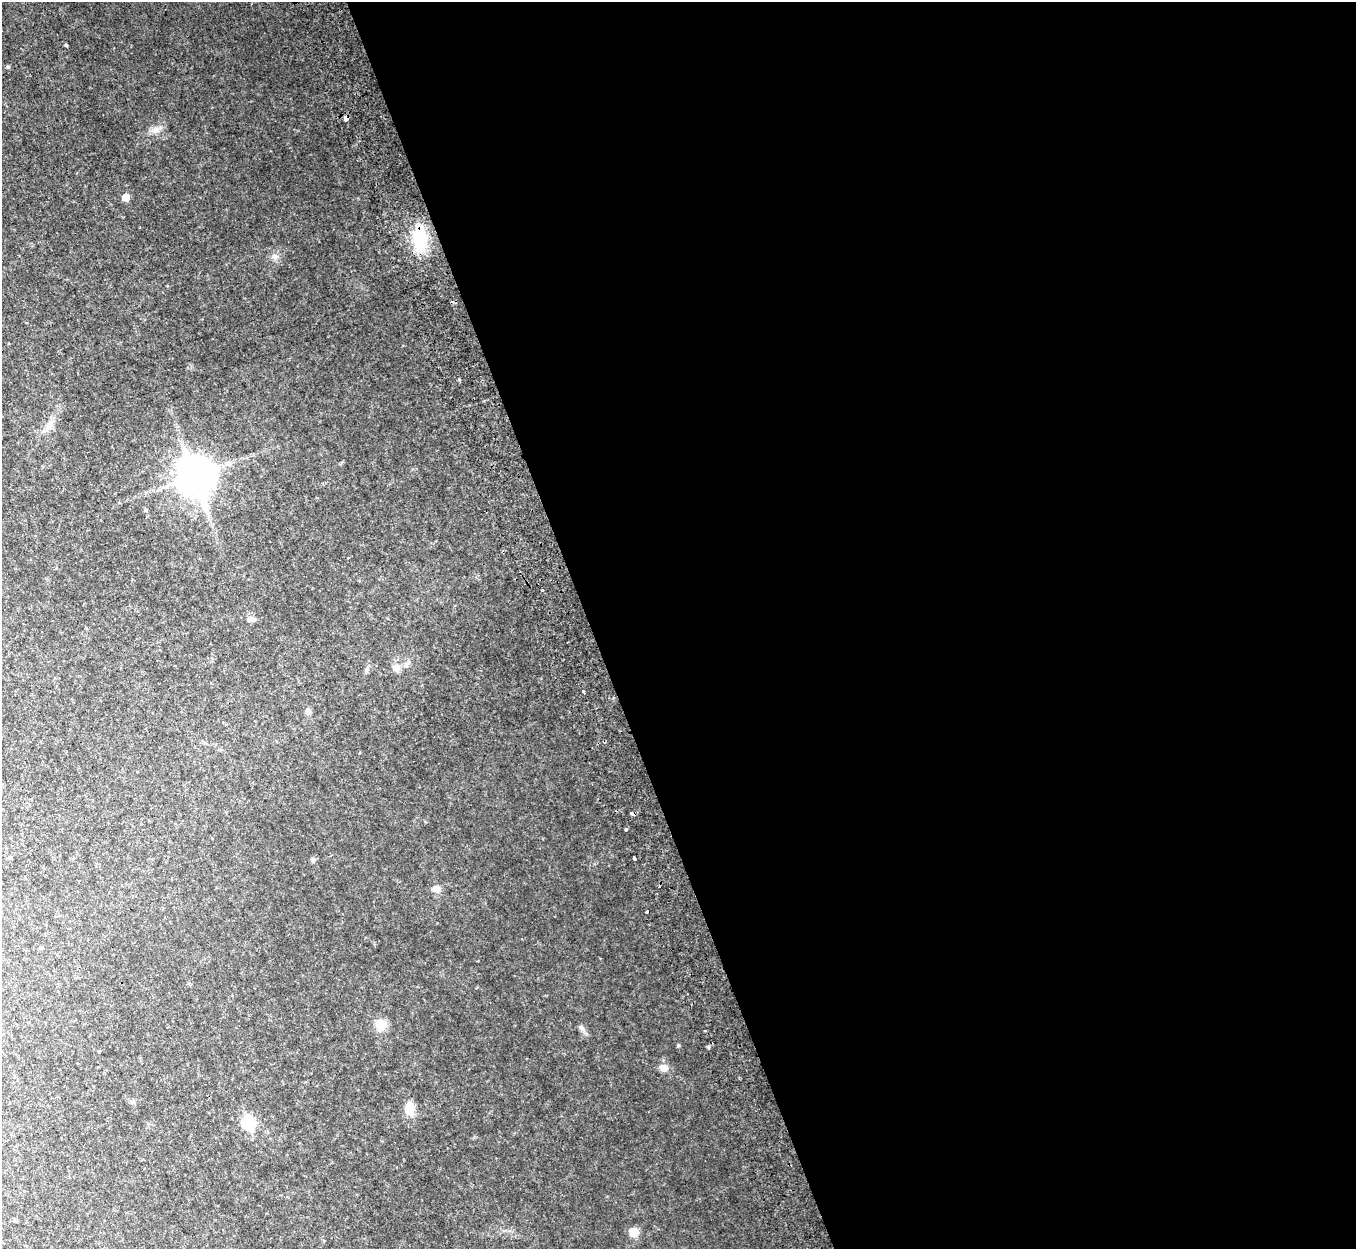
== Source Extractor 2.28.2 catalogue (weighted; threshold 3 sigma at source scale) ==
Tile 8 of 4 x 4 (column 4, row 2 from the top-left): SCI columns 4128-5481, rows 2803-4049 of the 5544 x 5478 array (HDU 1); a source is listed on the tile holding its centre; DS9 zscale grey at full resolution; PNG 1358 x 1251 px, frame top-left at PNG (2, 2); no overlay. Shown black and unused: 57% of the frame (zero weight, under 2 of 3 exposures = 4% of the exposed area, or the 3 px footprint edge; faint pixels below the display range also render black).
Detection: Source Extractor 2.28.2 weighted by HDU 2 'WHT'; one run over the whole footprint, this tile lists its part. Background 0.0525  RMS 0.0098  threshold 0.0443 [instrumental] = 3 sigma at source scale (4.5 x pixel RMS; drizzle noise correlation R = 1.50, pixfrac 1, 0.05/0.05 arcsec/px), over >= 5 px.
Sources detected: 33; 1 cosmic-ray / hot-pixel residue — not listed; the other 32 listed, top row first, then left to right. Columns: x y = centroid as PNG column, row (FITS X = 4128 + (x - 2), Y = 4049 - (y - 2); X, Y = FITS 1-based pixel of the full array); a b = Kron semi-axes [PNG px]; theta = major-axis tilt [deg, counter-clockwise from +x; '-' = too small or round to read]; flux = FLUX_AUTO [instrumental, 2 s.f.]
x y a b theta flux
66 45 4 3 - 1.1
346 119 5 4 - 4.6
155 130 8 5 46 3.2
126 197 5 5 - 13
420 239 27 13 -87 52
275 256 9 7 10 3.9
452 302 4 3 - 1.5
459 380 3 3 - 1.6
48 427 12 6 51 5.1
195 476 14 11 -70 2200
145 510 5 5 - 1.3
542 590 3 3 - 8.5
251 619 12 7 -6 3.9
396 668 10 10 - 5.9
366 670 7 4 71 1.7
583 691 3 3 - 2.5
308 711 7 6 - 3.8
632 814 4 3 - 7.5
626 829 3 3 - 1.5
634 858 4 3 - 3.3
436 889 7 6 - 6.3
647 912 3 3 - 2.2
41 948 5 3 - 0.95
380 1025 11 11 - 14
581 1027 8 6 -54 2.4
705 1031 3 2 - 1.2
663 1067 12 8 -9 5.8
133 1102 6 4 -18 1.5
410 1109 17 12 -85 11
248 1123 7 6 - 84
634 1232 8 7 - 13
324 1241 4 3 - 1.4
Overlapping masked pixels (flux is a lower limit): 3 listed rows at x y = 346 119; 420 239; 632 814
Unlisted compact peaks at least as high as the median listed source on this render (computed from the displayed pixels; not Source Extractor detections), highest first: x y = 678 1045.